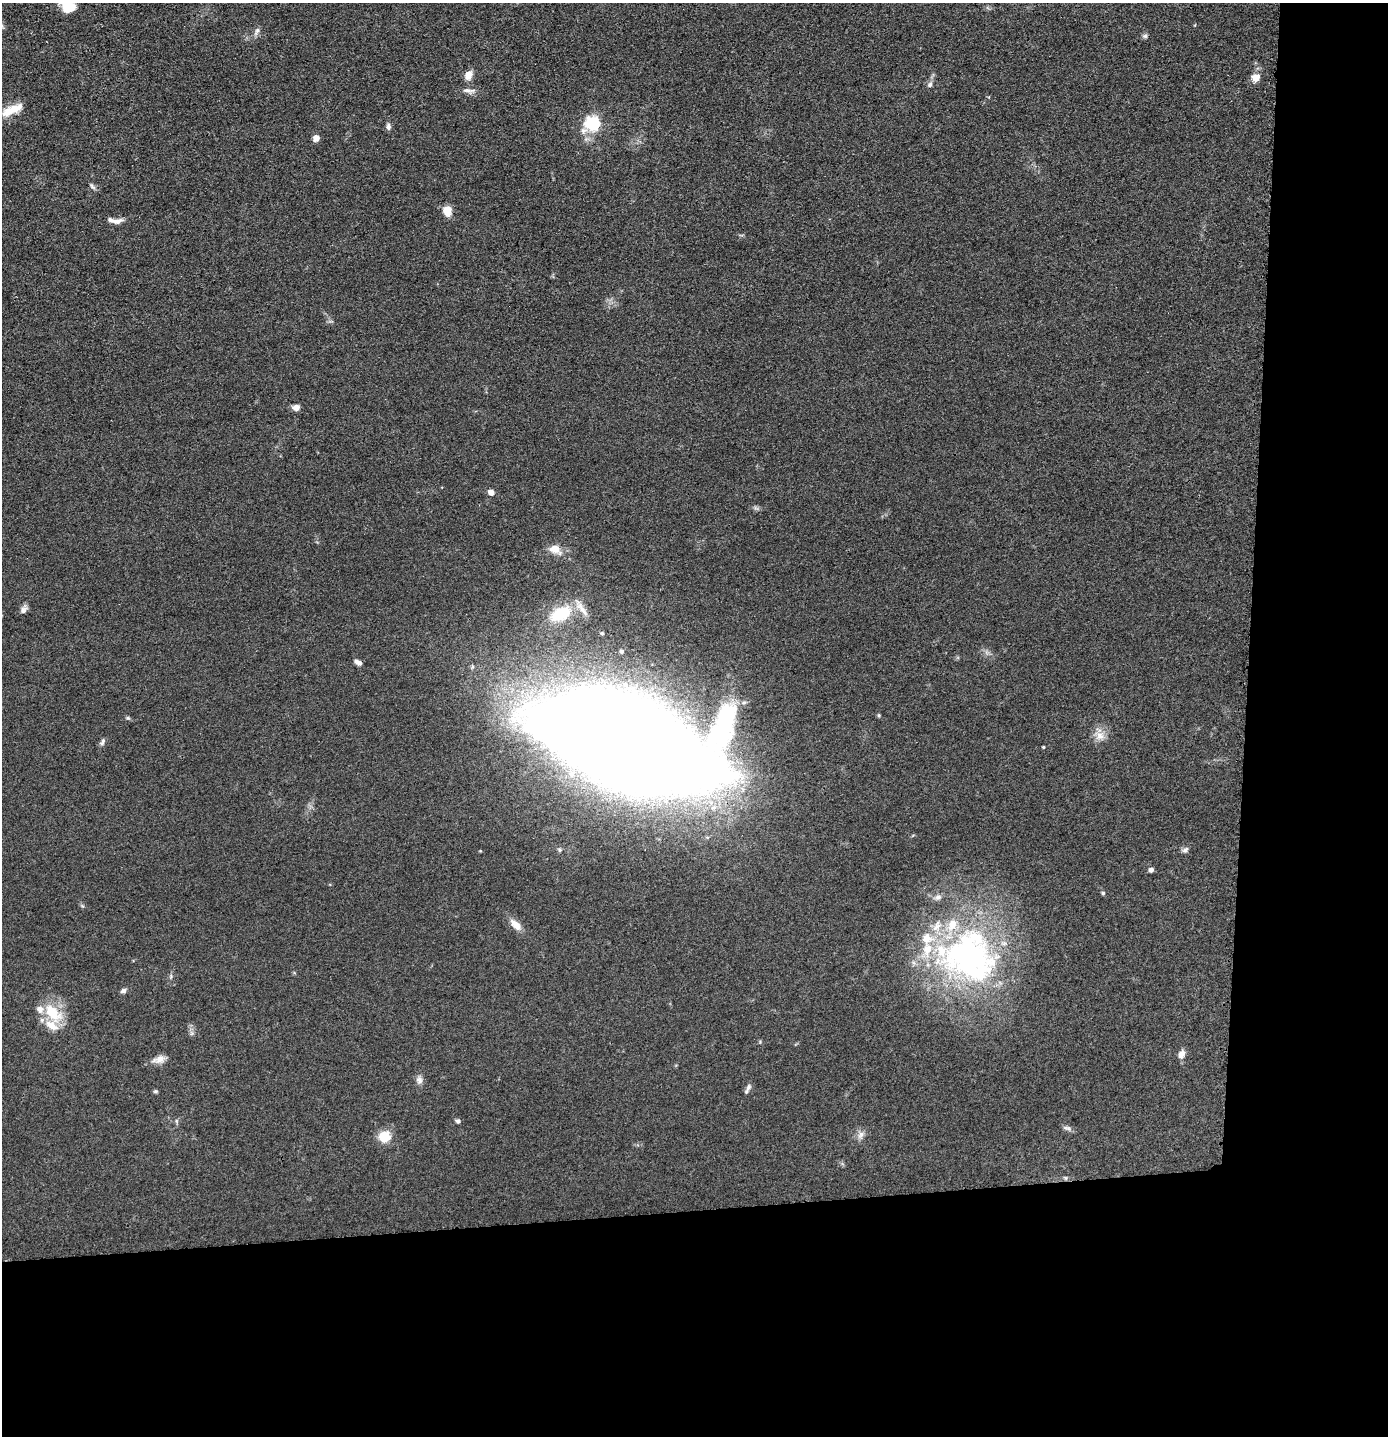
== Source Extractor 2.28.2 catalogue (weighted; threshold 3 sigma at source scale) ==
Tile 9 of 3 x 3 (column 3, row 3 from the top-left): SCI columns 2842-4227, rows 13-1446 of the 4299 x 4322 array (HDU 1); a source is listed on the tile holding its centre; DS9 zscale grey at full resolution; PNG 1390 x 1438 px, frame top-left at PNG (2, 3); no overlay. Shown black and unused: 24% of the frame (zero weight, under 3 of 4 exposures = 2% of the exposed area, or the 3 px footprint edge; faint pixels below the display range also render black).
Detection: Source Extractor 2.28.2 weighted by HDU 2 'WHT'; one run over the whole footprint, this tile lists its part. Background 0.0726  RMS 0.0063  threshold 0.0285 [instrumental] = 3 sigma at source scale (4.5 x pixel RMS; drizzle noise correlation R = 1.50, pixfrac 1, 0.05/0.05 arcsec/px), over >= 5 px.
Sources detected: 62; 4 inside a brighter object's white glare — not listed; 7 inside a brighter listed object's ellipse — not listed separately; the other 51 listed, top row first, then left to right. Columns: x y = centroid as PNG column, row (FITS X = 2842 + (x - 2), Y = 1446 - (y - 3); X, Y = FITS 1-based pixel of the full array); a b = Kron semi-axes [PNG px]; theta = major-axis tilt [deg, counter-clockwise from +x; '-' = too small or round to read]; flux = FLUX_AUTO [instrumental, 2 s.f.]
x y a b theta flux
68 7 14 11 -18 14
257 31 13 5 59 2.4
1145 36 8 5 0 1.4
468 75 12 8 61 4.8
1256 78 9 8 - 6.1
930 84 8 6 60 1.7
469 91 19 6 -5 3.4
12 110 29 10 24 11
593 123 7 6 - 130
388 127 9 6 -81 2
316 138 7 6 - 3.4
92 186 11 4 -45 1.5
447 211 12 10 -71 6.5
115 221 21 7 -5 4.4
296 407 8 6 5 3.5
491 492 5 4 - 6
756 508 9 3 -31 1.2
555 549 13 9 -23 8.3
23 610 11 8 46 2.6
560 614 25 14 27 26
602 633 4 4 - 0.84
621 651 4 4 - 1.2
358 662 9 5 -32 2.5
879 715 5 4 - 0.75
128 718 6 5 - 1
1100 735 16 13 -26 6.7
618 737 134 52 -17 4300
102 742 11 6 64 1.7
1043 747 4 3 - 0.61
559 850 7 5 -37 1.1
1185 850 9 6 26 1.9
1151 870 5 4 - 2.6
1103 893 5 5 - 0.86
938 897 10 8 31 2.9
516 925 17 8 -45 6.2
968 957 83 59 -13 200
171 976 7 4 73 1
123 991 7 5 15 1.8
53 1013 30 16 -50 22
192 1033 7 5 90 1.5
1181 1054 10 7 63 4.3
160 1059 14 10 19 4.9
419 1080 12 8 -79 3.1
748 1087 10 7 68 2.2
155 1091 6 5 - 0.96
176 1121 6 4 -71 0.9
458 1121 5 5 - 1.6
1067 1128 13 6 -15 2
861 1135 12 8 68 3.5
385 1137 6 5 - 61
1065 1178 6 5 - 1
Overlapping masked pixels (flux is a lower limit): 1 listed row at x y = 618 737
Isophote crosses this tile's border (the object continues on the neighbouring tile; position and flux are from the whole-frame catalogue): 1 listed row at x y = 68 7